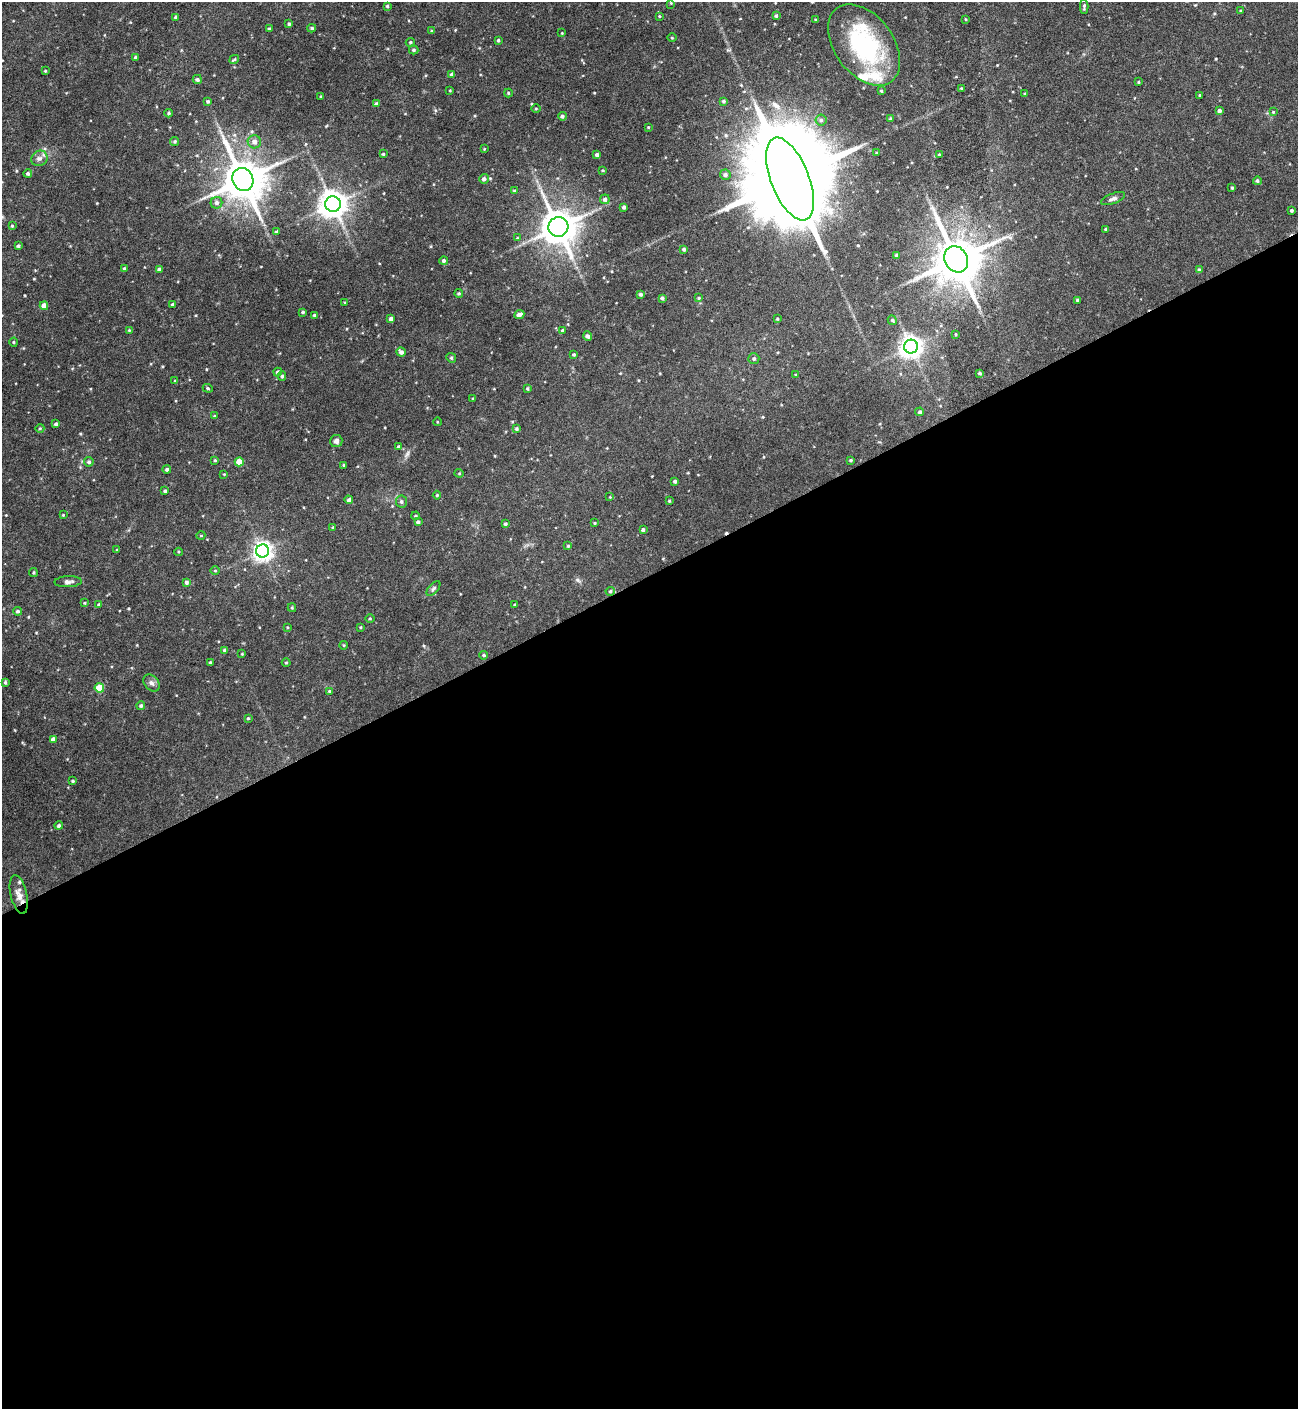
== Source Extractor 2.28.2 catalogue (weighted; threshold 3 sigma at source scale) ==
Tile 15 of 4 x 4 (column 3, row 4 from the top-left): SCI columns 2767-4062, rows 2-1408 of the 5645 x 5681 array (HDU 1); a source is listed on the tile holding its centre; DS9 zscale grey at full resolution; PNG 1300 x 1411 px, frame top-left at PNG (2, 2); each listed source drawn as its Kron ellipse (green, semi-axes under 4 px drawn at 4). Shown black and unused: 59% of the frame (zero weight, under 5 of 9 exposures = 3% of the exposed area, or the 3 px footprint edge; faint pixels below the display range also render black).
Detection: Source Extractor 2.28.2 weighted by HDU 2 'WHT'; one run over the whole footprint, this tile lists its part. Background 0.0513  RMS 0.0046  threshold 0.0187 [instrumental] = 3 sigma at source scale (4.09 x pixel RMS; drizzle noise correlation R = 1.36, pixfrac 0.8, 0.05/0.05 arcsec/px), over >= 5 px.
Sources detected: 181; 1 cosmic-ray / hot-pixel residue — neither listed nor drawn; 4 inside a brighter listed object's ellipse — not listed separately; the other 176 listed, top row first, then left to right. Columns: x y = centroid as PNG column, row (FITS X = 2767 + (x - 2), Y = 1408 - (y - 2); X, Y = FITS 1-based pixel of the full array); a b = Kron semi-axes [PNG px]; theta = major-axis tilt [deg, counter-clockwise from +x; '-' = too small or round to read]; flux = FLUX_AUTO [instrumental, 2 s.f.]
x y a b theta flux
671 3 3 3 - 0.31
387 6 3 3 - 0.53
1084 7 7 3 89 0.72
1241 11 4 3 - 0.38
659 16 4 3 - 0.35
776 16 3 3 - 0.64
176 17 4 4 - 0.76
965 19 4 2 - 0.27
816 20 3 3 - 0.55
289 24 4 3 - 0.62
312 28 4 3 - 0.65
269 29 3 3 - 0.56
432 31 3 3 - 0.59
562 33 3 3 - 0.27
672 38 4 3 - 0.35
498 40 3 3 - 0.59
410 42 4 4 - 0.5
864 45 46 29 -53 42
414 50 5 4 - 0.7
136 57 3 3 - 0.77
234 59 5 3 - 0.45
45 71 3 3 - 0.37
452 75 4 4 - 1.7
197 79 4 4 - 0.83
1138 82 3 2 - 0.35
961 88 3 3 - 0.43
450 91 4 3 - 0.31
881 91 3 3 - 0.48
508 93 4 4 - 0.39
1025 94 4 3 - 0.38
1200 95 3 3 - 0.49
321 96 3 3 - 0.33
208 101 4 3 - 0.6
723 101 4 4 - 0.57
376 104 4 4 - 0.87
536 108 4 3 - 0.38
1219 111 4 3 - 0.92
1273 112 3 3 - 0.32
169 113 4 3 - 0.56
562 116 4 4 - 0.85
890 119 3 3 - 0.38
821 120 5 5 - 0.92
648 127 3 2 - 0.32
175 141 4 4 - 0.58
254 142 7 6 - 1.7
484 149 3 3 - 0.28
877 153 3 3 - 0.38
383 154 3 3 - 0.46
939 154 4 2 - 0.32
597 155 3 3 - 0.97
39 158 8 7 - 1.4
603 170 3 2 - 0.36
28 173 4 4 - 0.77
725 175 5 5 - 1.2
484 179 5 5 - 1.1
790 179 44 19 -69 10000
243 180 12 10 -62 1200
1257 181 4 4 - 0.75
1232 188 3 2 - 0.4
515 191 4 3 - 0.55
605 199 5 5 - 1.2
1113 199 13 5 22 1.2
216 203 6 6 - 1.2
333 204 8 7 - 490
624 207 4 3 - 0.87
1292 210 3 3 - 0.63
12 226 3 3 - 0.41
558 227 10 10 - 910
1106 229 3 3 - 0.53
276 232 3 3 - 0.52
517 238 4 3 - 0.31
18 246 3 3 - 0.72
684 249 3 3 - 0.77
896 255 3 3 - 0.66
956 259 13 11 -61 1600
444 261 4 4 - 0.84
124 269 4 3 - 0.63
159 269 4 4 - 1.1
1199 269 4 4 - 0.42
459 293 4 4 - 0.51
641 294 4 4 - 0.72
662 298 4 3 - 0.86
699 298 4 3 - 0.43
1077 300 3 3 - 0.48
345 303 3 2 - 0.3
173 305 3 3 - 1
44 306 4 4 - 3.1
303 312 3 3 - 0.59
314 315 4 3 - 0.47
519 315 5 3 - 1.4
391 319 4 3 - 1.3
777 319 3 3 - 0.4
892 320 5 4 - 0.62
129 330 3 3 - 0.38
563 331 4 4 - 0.96
956 334 3 2 - 0.31
588 336 4 4 - 1.1
14 342 4 4 - 0.43
911 347 7 7 - 290
401 352 4 4 - 1.3
574 354 4 4 - 0.53
451 358 5 4 - 0.49
754 359 5 5 - 0.79
278 372 4 4 - 1.1
980 373 4 3 - 0.62
796 375 3 3 - 0.49
282 376 5 4 - 0.64
175 381 4 3 - 0.34
208 388 5 4 - 0.52
527 389 4 3 - 0.44
473 398 3 2 - 0.34
920 412 4 4 - 0.82
214 416 4 3 - 0.41
437 422 4 3 - 0.32
56 424 4 3 - 0.79
40 428 4 3 - 0.37
516 429 4 4 - 0.64
336 441 6 6 - 1.2
399 447 4 4 - 0.73
215 460 4 3 - 0.41
851 460 3 3 - 0.45
89 462 5 4 - 0.8
239 462 4 4 - 7
344 465 3 3 - 0.38
167 469 4 4 - 0.89
459 473 4 4 - 0.41
224 474 3 3 - 0.27
675 481 3 3 - 0.73
165 491 3 3 - 0.67
437 495 4 4 - 0.42
610 497 3 3 - 0.29
349 500 4 4 - 0.87
669 501 3 3 - 0.46
401 502 6 5 - 0.81
63 515 4 3 - 0.34
416 516 4 3 - 0.53
418 522 4 3 - 0.98
595 523 3 3 - 0.37
505 524 3 3 - 0.6
333 527 3 3 - 0.38
643 530 3 3 - 0.79
201 535 4 3 - 0.3
568 546 4 3 - 0.43
117 550 3 3 - 0.34
263 551 6 6 - 200
178 552 4 3 - 0.39
215 570 4 3 - 0.34
33 572 4 3 - 0.44
68 582 14 5 2 1.5
186 582 4 4 - 0.92
433 588 9 4 49 0.8
610 591 4 4 - 0.66
85 603 4 3 - 0.36
99 605 4 4 - 0.75
515 605 3 3 - 0.55
292 608 4 4 - 0.42
18 611 4 4 - 0.78
370 619 5 3 - 0.41
287 627 4 2 - 0.34
361 627 4 3 - 0.33
344 645 4 3 - 0.32
224 650 4 3 - 0.7
242 654 3 3 - 0.33
484 655 4 3 - 0.5
210 663 3 3 - 0.65
286 663 4 3 - 0.34
5 682 4 3 - 0.57
151 683 9 6 -49 1.4
99 688 4 4 - 11
329 691 4 3 - 0.44
141 706 4 4 - 0.71
248 718 3 3 - 0.4
53 739 4 4 - 2.1
73 781 3 3 - 0.46
59 826 4 4 - 0.81
19 894 20 8 -77 3.1